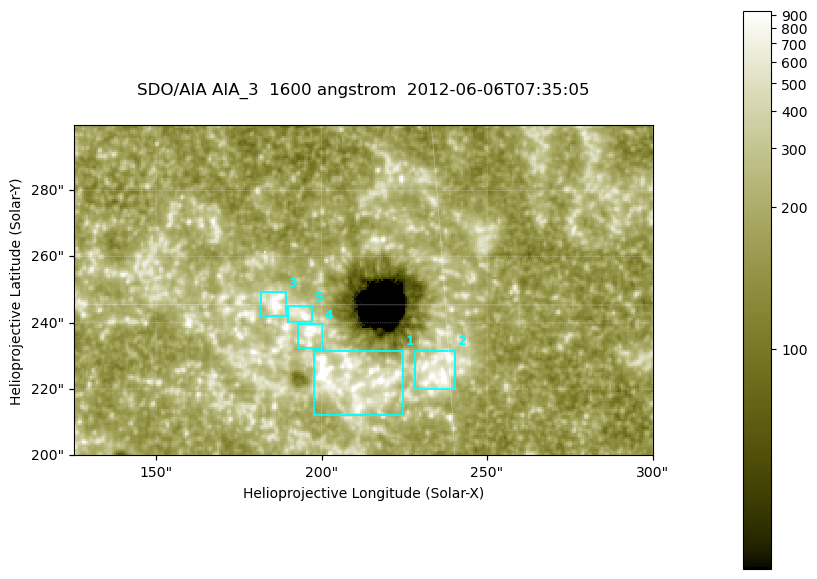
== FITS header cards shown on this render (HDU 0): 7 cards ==
TELESCOP= 'SDO/AIA '
INSTRUME= 'AIA_3   '
WAVELNTH=                 1600
WAVEUNIT= 'angstrom'
DATE-OBS= '2012-06-06T07:35:05.12'
CTYPE1  = 'HPLN-TAN'
CTYPE2  = 'HPLT-TAN'

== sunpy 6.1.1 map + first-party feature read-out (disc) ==
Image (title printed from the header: SDO/AIA AIA_3  1600 angstrom  2012-06-06T07:35:05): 287 x 164 px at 0.609 arcsec/px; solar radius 946 arcsec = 1552 px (partial field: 0.6% of the solar disc is inside the frame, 100% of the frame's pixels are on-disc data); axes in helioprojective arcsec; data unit not stated in the header (colour bar unlabelled)
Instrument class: DISC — disc imager (sunpy class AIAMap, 1600 A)
Bright regions (active regions / flare kernels): reference = the on-disc median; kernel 3 px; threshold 5 sigma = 334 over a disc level ~184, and >= 1.15x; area >= 47 px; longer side >= 3 px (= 1.8 arcsec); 5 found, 5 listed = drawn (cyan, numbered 1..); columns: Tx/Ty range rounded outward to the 2 arcsec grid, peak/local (2 s.f.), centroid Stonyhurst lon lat
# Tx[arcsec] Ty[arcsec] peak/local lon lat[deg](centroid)
1 196..226 212..232 8.4 +13 +14
2 228..240 220..232 6.3 +15 +14
3 182..190 242..250 6.5 +12 +15
4 192..200 232..240 5.3 +12 +14
5 190..198 240..246 7.3 +12 +15